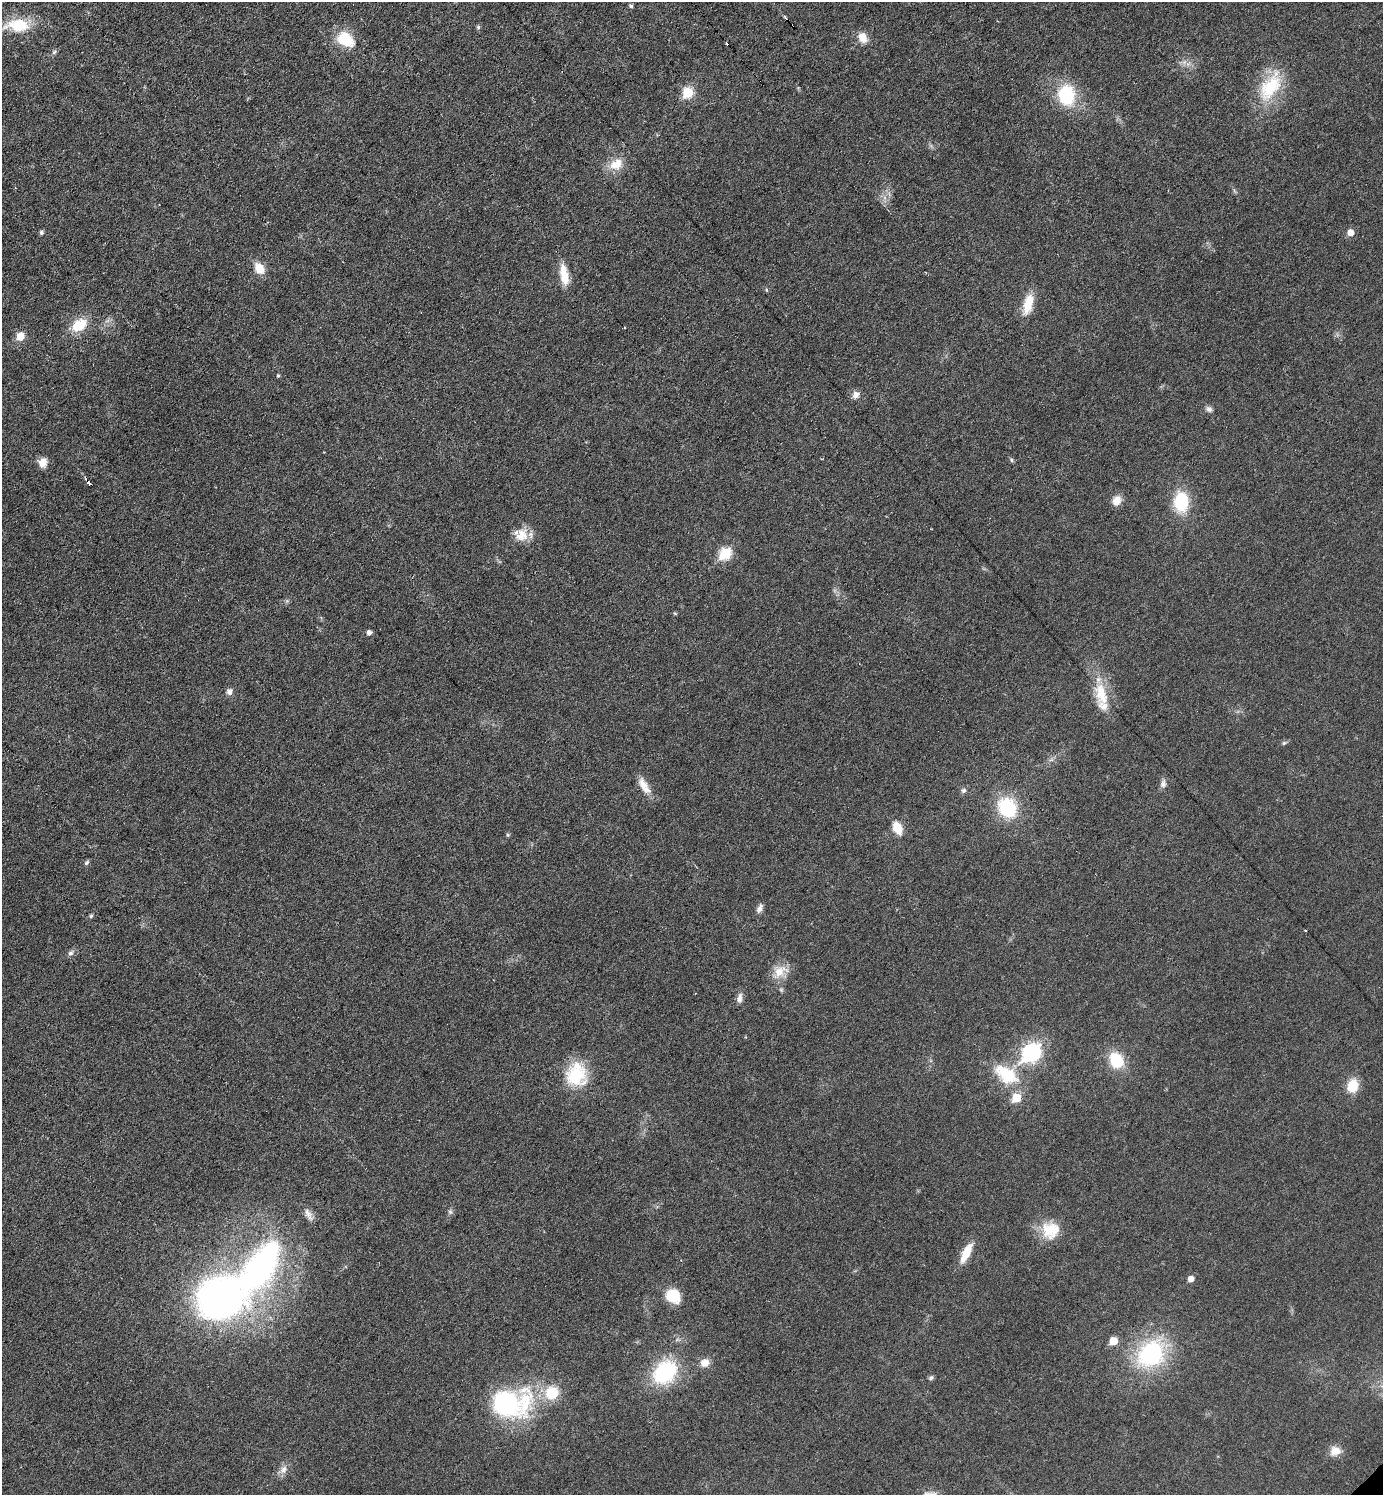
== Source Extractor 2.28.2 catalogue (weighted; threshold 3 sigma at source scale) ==
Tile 11 of 4 x 4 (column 3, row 3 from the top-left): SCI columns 3060-4440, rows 1495-2987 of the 5975 x 5976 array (HDU 1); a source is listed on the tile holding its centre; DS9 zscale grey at full resolution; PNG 1385 x 1497 px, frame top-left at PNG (2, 2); no overlay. Shown black and unused: <1% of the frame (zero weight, under 3 of 6 exposures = <1% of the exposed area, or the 3 px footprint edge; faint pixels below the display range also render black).
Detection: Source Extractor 2.28.2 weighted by HDU 2 'WHT'; one run over the whole footprint, this tile lists its part. Background 0.0329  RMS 0.0039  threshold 0.016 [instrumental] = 3 sigma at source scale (4.09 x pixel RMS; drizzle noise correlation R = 1.36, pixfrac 0.8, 0.05/0.05 arcsec/px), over >= 5 px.
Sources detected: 72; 1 cosmic-ray / hot-pixel residue — not listed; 3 inside a brighter listed object's ellipse — not listed separately; the other 68 listed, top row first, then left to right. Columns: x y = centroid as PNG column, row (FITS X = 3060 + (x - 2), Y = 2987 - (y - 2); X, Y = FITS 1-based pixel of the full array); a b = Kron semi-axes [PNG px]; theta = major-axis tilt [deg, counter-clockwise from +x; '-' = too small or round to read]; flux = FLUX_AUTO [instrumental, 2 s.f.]
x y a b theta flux
631 6 5 4 - 0.79
18 25 28 15 1 14
792 26 4 3 - 6
478 27 6 5 - 0.64
862 37 13 9 -62 4.3
346 39 23 16 -35 10
54 52 7 4 45 0.73
1270 86 44 21 57 19
688 93 6 6 - 19
1067 95 21 17 -83 21
616 164 19 14 27 6.2
1351 232 5 5 - 4
41 233 5 5 - 0.88
259 268 11 8 -58 6.3
564 275 25 9 -80 7.2
767 290 5 3 - 0.42
1028 304 27 11 76 7.3
79 325 17 12 34 10
625 327 3 2 - 0.53
20 336 6 6 - 7.3
278 376 5 4 - 0.48
856 394 10 8 64 2
1209 409 8 7 - 1.3
1012 460 6 5 - 0.59
43 463 11 10 - 3.3
89 482 4 3 - 17
1117 500 12 9 61 3.6
1181 502 20 14 -88 17
522 535 18 17 - 5.9
725 554 7 6 - 26
675 613 6 4 -2 0.39
369 633 5 5 - 1.6
229 692 7 7 - 1.8
1101 694 35 16 -75 12
1284 743 6 5 - 0.63
1163 784 11 7 82 1.7
644 786 26 10 -58 4.5
963 791 7 6 - 0.91
1007 807 22 18 -57 20
897 828 14 9 -66 5.6
508 835 5 4 - 0.58
87 863 7 5 46 0.75
760 908 12 6 66 1.6
91 916 6 5 - 0.57
71 953 8 7 - 1.2
780 972 24 13 34 5.9
739 998 14 7 81 1.9
1031 1052 9 7 44 120
1116 1060 14 11 -67 14
1006 1074 34 18 -36 16
576 1075 30 26 82 17
1353 1086 13 10 77 8.2
450 1212 7 5 -69 0.82
1051 1230 24 22 12 10
966 1253 23 8 64 7.6
261 1267 73 34 56 100
1191 1279 5 5 - 2.8
673 1296 14 13 - 11
220 1298 47 40 8 150
1113 1341 6 5 - 8.1
1151 1354 37 29 44 38
705 1363 10 9 - 3.4
665 1372 22 17 46 35
931 1378 7 5 29 0.81
552 1393 17 15 40 11
506 1404 27 24 -25 49
1335 1451 13 10 12 4
283 1470 13 9 66 2.5
Overlapping masked pixels (flux is a lower limit): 2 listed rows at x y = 792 26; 89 482